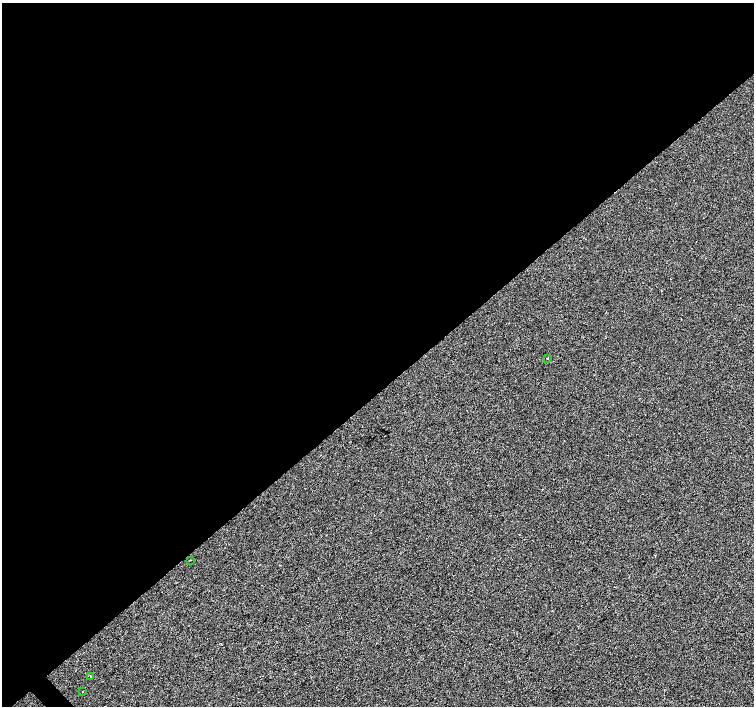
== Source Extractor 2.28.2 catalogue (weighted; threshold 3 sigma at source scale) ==
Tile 2 of 4 x 4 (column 2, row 1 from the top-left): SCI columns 1510-3013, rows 4436-5842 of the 6021 x 5991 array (HDU 1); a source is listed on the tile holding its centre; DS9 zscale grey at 2 x 2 block average (1 PNG px = mean of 2 x 2 image px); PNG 756 x 708 px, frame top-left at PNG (2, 3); each listed source drawn as its Kron ellipse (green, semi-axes under 4 px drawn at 4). Shown black and unused: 56% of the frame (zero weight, under 2 of 3 exposures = <1% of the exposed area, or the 3 px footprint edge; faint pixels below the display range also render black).
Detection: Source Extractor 2.28.2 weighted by HDU 2 'WHT'; one run over the whole footprint, this tile lists its part. Background -2.44e-04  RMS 0.0042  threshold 0.0187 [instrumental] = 3 sigma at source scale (4.5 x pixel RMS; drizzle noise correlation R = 1.50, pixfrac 1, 0.0396/0.0396 arcsec/px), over >= 5 px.
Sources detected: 4; all 4 listed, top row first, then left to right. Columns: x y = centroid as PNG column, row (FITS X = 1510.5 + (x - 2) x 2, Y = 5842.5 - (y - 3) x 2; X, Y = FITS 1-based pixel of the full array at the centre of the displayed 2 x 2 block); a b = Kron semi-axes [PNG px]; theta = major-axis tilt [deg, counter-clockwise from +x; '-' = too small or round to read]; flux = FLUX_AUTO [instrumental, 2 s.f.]
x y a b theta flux
547 358 2 2 - 0.92
190 560 2 2 - 0.45
90 676 2 2 - 0.99
82 692 2 2 - 0.8